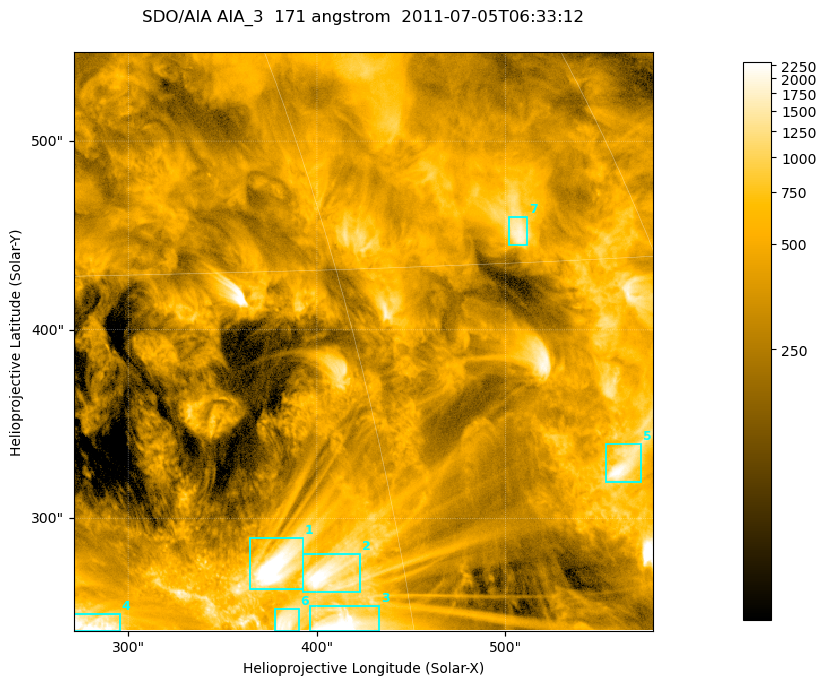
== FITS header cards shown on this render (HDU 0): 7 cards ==
TELESCOP= 'SDO/AIA '
INSTRUME= 'AIA_3   '
WAVELNTH=                  171
WAVEUNIT= 'angstrom'
DATE-OBS= '2011-07-05T06:33:12.34'
CTYPE1  = 'HPLN-TAN'
CTYPE2  = 'HPLT-TAN'

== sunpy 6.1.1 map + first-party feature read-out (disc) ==
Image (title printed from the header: SDO/AIA AIA_3  171 angstrom  2011-07-05T06:33:12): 512 x 512 px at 0.599 arcsec/px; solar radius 944 arcsec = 1574 px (partial field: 3.4% of the solar disc is inside the frame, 100% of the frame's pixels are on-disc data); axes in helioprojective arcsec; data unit not stated in the header (colour bar unlabelled)
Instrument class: DISC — disc imager (sunpy class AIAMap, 171 A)
Bright regions (active regions / flare kernels): reference = the on-disc median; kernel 5 px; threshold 5 sigma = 906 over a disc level ~359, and >= 1.15x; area >= 262 px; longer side >= 6 px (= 3.6 arcsec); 7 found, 7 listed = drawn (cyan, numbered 1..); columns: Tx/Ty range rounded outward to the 2 arcsec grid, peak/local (2 s.f.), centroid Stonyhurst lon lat
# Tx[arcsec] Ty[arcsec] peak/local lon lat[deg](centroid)
1 364..394 262..290 8.8 +25 +20
2 392..424 260..282 7.5 +27 +19
3 396..434 240..254 8.1 +27 +18
4 270..296 240..250 7.3 +18 +18
5 552..572 318..340 6.3 +40 +23
6 378..392 240..252 5.8 +25 +18
7 502..512 444..460 5.2 +39 +31